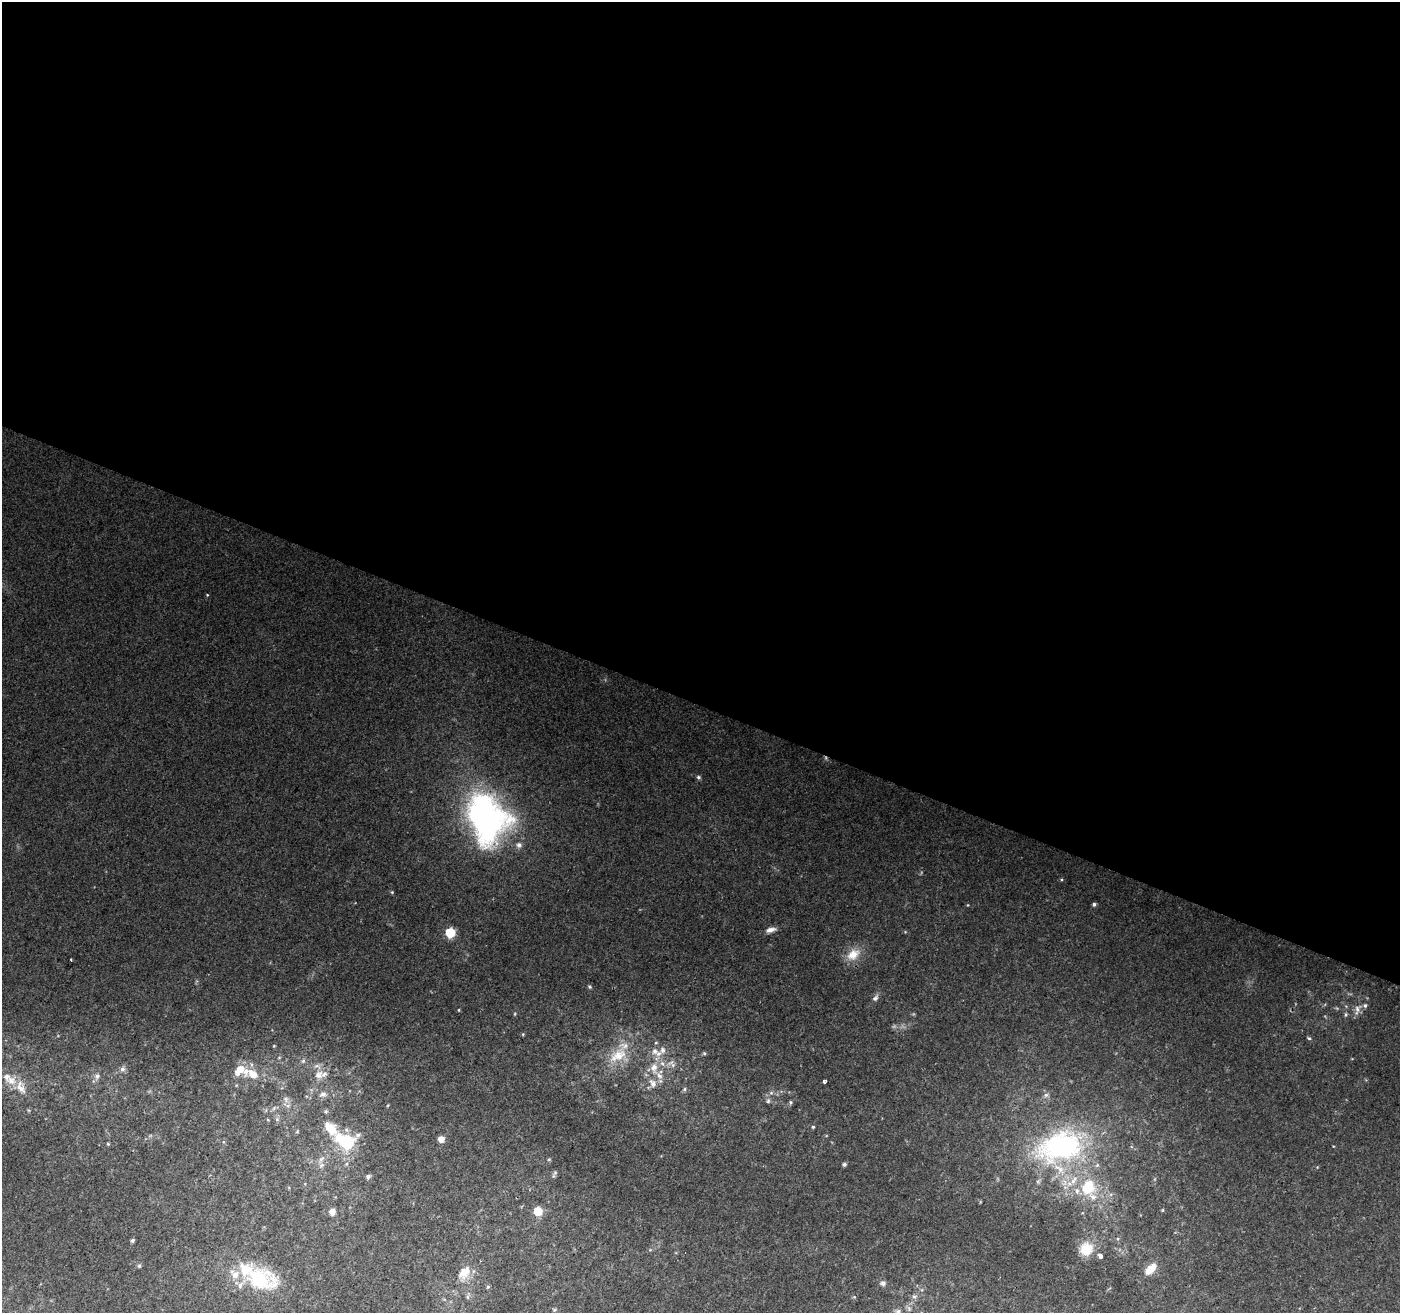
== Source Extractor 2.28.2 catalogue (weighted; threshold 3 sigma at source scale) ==
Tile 3 of 4 x 4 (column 3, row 1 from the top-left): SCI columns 2803-4200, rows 4207-5517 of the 5598 x 5724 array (HDU 1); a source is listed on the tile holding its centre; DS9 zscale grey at full resolution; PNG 1402 x 1315 px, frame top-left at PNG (2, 2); no overlay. Shown black and unused: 54% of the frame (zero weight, under 2 of 3 exposures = <1% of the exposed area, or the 3 px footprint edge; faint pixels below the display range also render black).
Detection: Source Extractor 2.28.2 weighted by HDU 2 'WHT'; one run over the whole footprint, this tile lists its part. Background 0.0236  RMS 0.0039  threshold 0.0176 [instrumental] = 3 sigma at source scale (4.5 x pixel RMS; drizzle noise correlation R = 1.50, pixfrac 1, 0.0396/0.0396 arcsec/px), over >= 5 px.
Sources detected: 96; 2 too faint to see at this stretch — not listed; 23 inside a brighter listed object's ellipse — not listed separately; the other 71 listed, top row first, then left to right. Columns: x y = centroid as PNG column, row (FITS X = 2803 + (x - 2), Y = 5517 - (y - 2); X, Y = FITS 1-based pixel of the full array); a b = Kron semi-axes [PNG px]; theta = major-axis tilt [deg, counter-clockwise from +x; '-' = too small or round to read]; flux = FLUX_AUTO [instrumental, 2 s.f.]
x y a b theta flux
207 595 4 3 - 0.32
698 777 6 5 - 0.77
486 818 59 44 -70 110
1094 904 4 4 - 0.9
968 905 5 3 - 0.31
770 930 13 6 13 2.3
450 933 6 6 - 20
853 955 21 13 36 6.7
71 960 3 2 - 0.45
590 987 5 4 - 0.52
875 998 10 6 51 1.4
1357 1009 17 7 68 2.7
459 1010 4 3 - 0.36
515 1014 5 3 - 0.39
1346 1014 6 5 - 0.72
523 1034 5 3 - 0.34
1309 1038 5 4 - 0.6
274 1046 4 3 - 0.27
655 1051 10 9 - 2.7
704 1053 5 4 - 0.58
618 1055 28 16 41 11
303 1061 5 5 - 0.75
672 1064 14 7 -49 2.2
654 1068 16 10 -83 5.1
122 1069 8 7 - 1.4
253 1074 16 10 -26 6.2
318 1075 13 12 - 3.5
97 1076 9 6 61 1.6
11 1080 17 10 -27 4.9
824 1082 3 3 - 2.7
653 1083 13 8 -60 3.1
684 1089 6 5 - 0.64
323 1094 8 6 5 1.7
1046 1095 6 6 - 1.1
286 1099 8 6 -88 1.3
768 1101 7 5 85 0.84
791 1102 6 4 75 0.64
388 1105 4 3 - 0.34
274 1108 6 4 71 0.63
28 1110 6 3 -70 0.42
277 1119 6 6 - 0.97
813 1127 4 4 - 0.49
297 1131 5 4 - 0.45
441 1139 6 6 - 3
223 1142 5 3 - 0.44
345 1142 21 14 -26 22
108 1144 4 4 - 0.44
1060 1147 53 33 15 76
321 1159 11 6 51 2
549 1159 5 3 - 0.43
844 1164 5 4 - 0.91
554 1174 11 4 63 0.77
368 1176 5 4 - 1.1
1088 1187 20 16 71 14
1162 1210 4 4 - 0.39
538 1211 6 5 - 14
332 1212 8 8 - 2.1
132 1240 4 3 - 0.86
1086 1249 13 12 - 10
1100 1256 4 3 - 5
139 1266 5 5 - 0.59
1149 1270 14 9 61 4.3
464 1273 21 13 54 6.7
259 1278 39 24 -9 35
883 1283 6 6 - 1.3
488 1287 5 4 - 0.57
467 1297 7 4 -90 0.78
854 1297 5 4 - 0.49
914 1297 7 6 - 0.99
554 1310 5 5 - 0.61
898 1312 9 8 - 1.5
Isophote crosses this tile's border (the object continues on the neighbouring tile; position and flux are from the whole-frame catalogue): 1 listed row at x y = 898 1312
Unlisted compact peaks at least as high as the median listed source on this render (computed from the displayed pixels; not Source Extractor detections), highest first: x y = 1061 880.